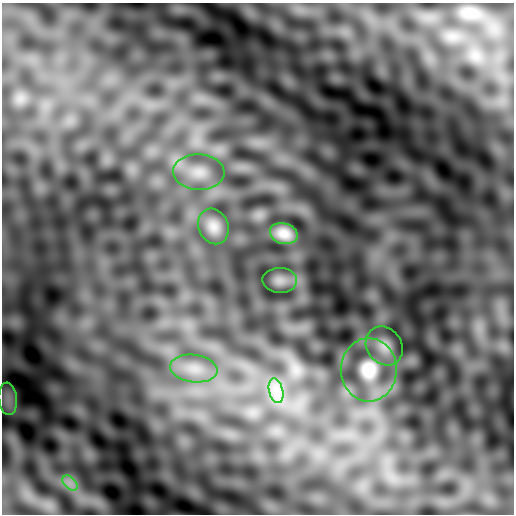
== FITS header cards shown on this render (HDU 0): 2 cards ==
NAXIS1  =                  512
NAXIS2  =                  512

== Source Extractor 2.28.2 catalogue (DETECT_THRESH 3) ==
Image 512 x 512 px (HDU 0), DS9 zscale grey, 1 PNG px = 1 image px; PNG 516 x 516 px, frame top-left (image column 1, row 512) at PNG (2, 3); each listed source drawn as its Kron ellipse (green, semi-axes under 4 px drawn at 4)
Background 3.07e-04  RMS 5.5e-04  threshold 0.00164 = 3 sigma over >= 5 px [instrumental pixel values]
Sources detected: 10; all 10 listed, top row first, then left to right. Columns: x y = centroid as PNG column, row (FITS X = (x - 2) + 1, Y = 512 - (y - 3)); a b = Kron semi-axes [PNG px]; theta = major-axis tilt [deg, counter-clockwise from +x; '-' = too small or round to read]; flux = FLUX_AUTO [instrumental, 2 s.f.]
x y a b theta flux
199 172 26 18 -2 0.85
213 226 18 14 -68 0.49
284 234 14 10 -16 0.6
280 280 17 12 -3 0.32
384 346 20 17 -54 0.58
194 369 24 14 -7 0.8
369 370 31 28 -90 1.9
276 391 12 7 -75 0.36
8 399 16 9 -84 0.43
70 483 9 5 -45 0.21